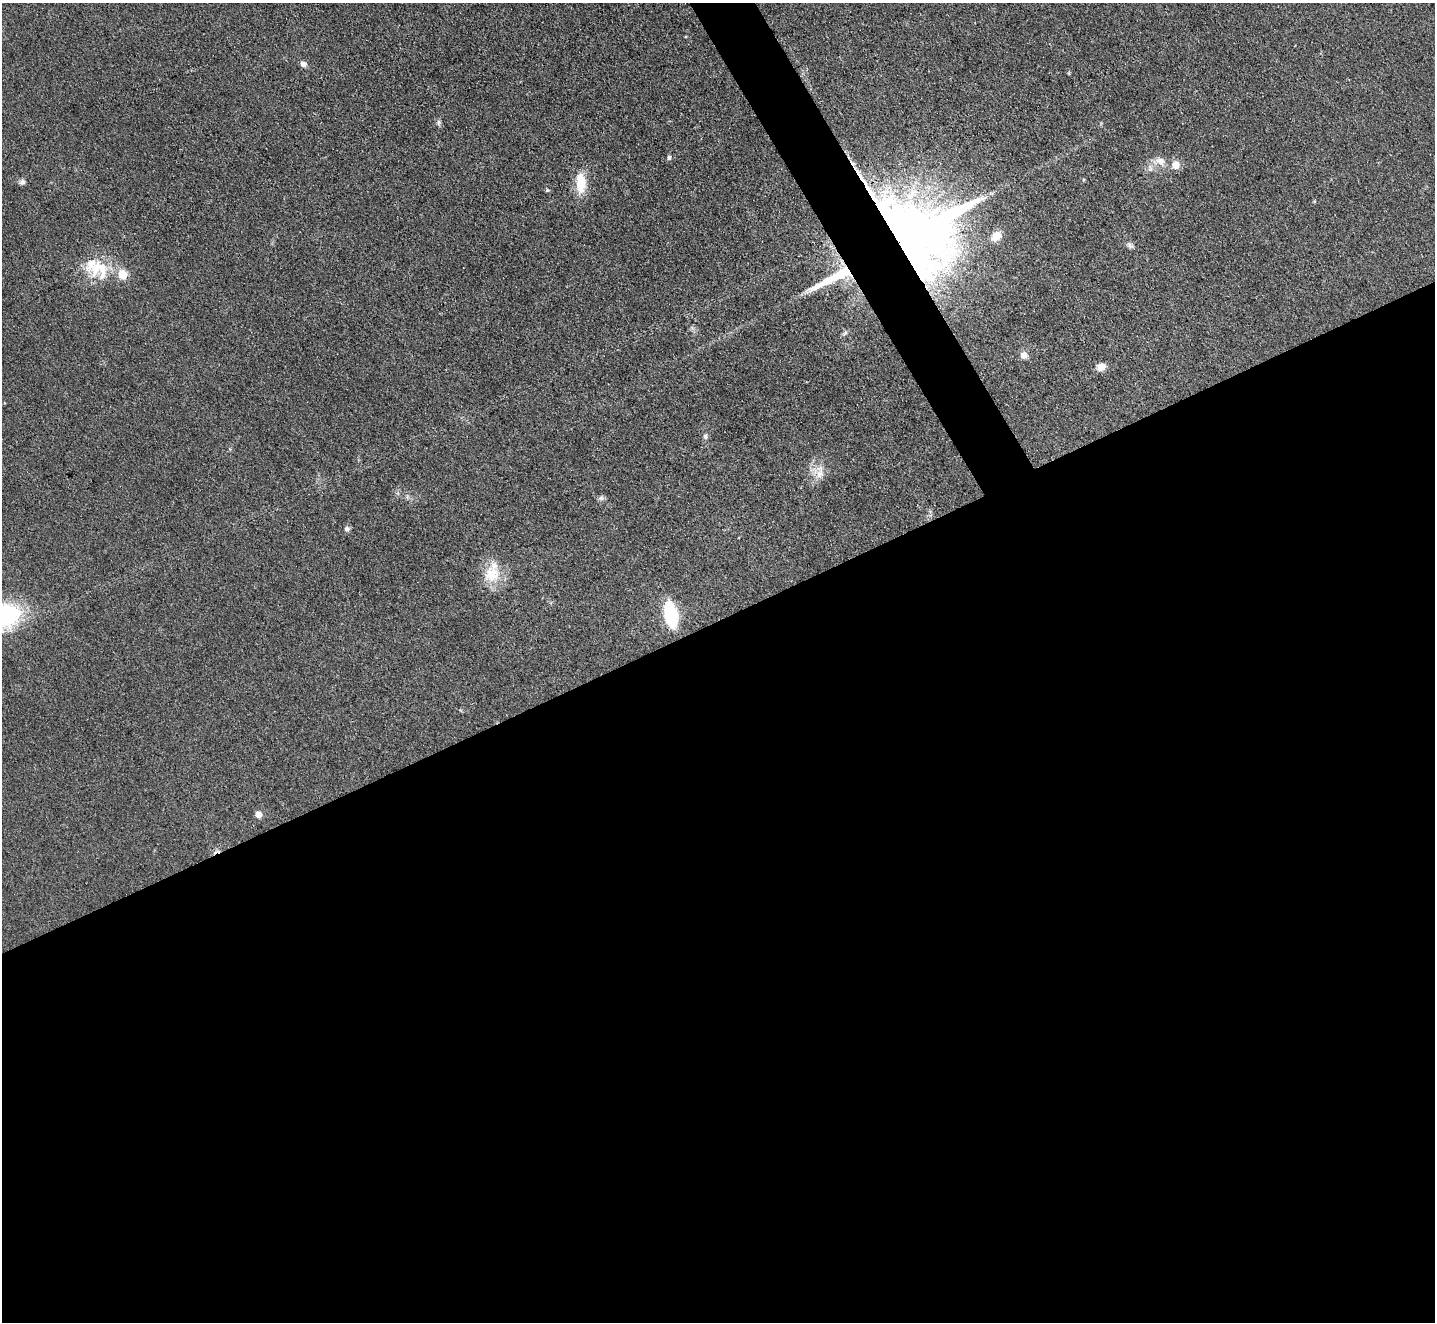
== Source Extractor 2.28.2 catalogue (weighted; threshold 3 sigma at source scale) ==
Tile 15 of 4 x 4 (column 3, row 4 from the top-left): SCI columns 2870-4302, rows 293-1612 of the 5739 x 5728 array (HDU 1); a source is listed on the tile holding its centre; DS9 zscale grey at full resolution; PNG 1437 x 1324 px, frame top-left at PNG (2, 3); no overlay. Shown black and unused: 55% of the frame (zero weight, under 3 of 4 exposures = <1% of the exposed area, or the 3 px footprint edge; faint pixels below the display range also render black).
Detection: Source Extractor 2.28.2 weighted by HDU 2 'WHT'; one run over the whole footprint, this tile lists its part. Background 0.0737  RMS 0.0063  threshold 0.0283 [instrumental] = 3 sigma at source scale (4.5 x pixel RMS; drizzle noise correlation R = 1.50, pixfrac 1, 0.05/0.05 arcsec/px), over >= 5 px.
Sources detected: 29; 1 cosmic-ray / hot-pixel residue — not listed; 2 inside a brighter listed object's ellipse — not listed separately; the other 26 listed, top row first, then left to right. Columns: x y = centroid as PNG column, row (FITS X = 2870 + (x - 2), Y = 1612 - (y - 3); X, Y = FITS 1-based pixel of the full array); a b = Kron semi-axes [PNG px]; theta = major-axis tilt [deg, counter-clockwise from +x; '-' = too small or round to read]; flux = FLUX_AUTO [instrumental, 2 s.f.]
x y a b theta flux
303 64 7 6 - 2.9
438 122 9 4 90 1.4
669 158 6 5 - 1.2
1161 161 15 11 -26 6.2
1176 165 11 11 - 5.7
1150 168 10 5 -84 2.4
22 182 7 7 - 1.9
581 183 27 12 -89 15
547 190 5 4 - 0.8
1314 201 4 3 - 0.66
996 236 13 9 41 7.2
909 237 53 42 9 1500
1130 245 11 6 -33 2.1
99 269 30 27 -26 26
834 277 56 8 27 33
1024 355 10 9 - 3.7
1101 367 9 8 - 5.8
705 436 7 6 - 1.6
819 472 22 17 -53 9.3
407 497 7 4 90 1.2
601 498 7 7 - 1.7
347 529 7 7 - 2
491 574 24 23 - 19
671 614 20 10 -80 50
3 616 33 24 16 90
258 814 5 5 - 7.1
Overlapping masked pixels (flux is a lower limit): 2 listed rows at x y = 909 237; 834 277
Isophote crosses this tile's border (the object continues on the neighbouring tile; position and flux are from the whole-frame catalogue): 1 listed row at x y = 3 616